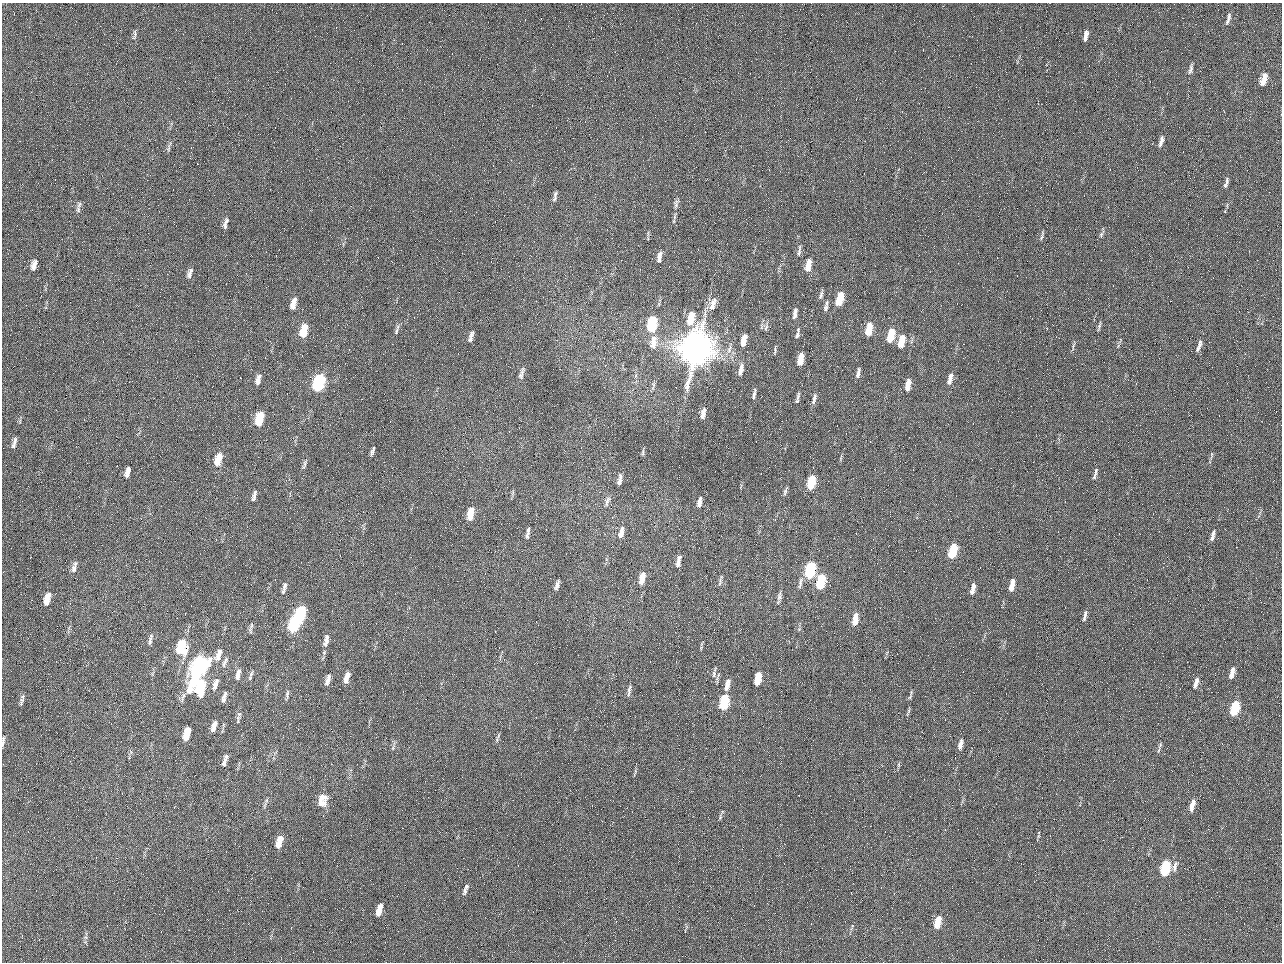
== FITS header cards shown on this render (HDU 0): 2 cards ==
NAXIS1  =                 1280 / length of data axis 1
NAXIS2  =                  960 / length of data axis 2

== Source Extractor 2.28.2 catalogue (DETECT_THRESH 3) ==
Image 1280 x 960 px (HDU 0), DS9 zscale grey, 1 PNG px = 1 image px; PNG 1284 x 964 px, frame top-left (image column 1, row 960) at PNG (2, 3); no overlay
Background 2560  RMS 180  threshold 553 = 3 sigma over >= 5 px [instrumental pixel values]
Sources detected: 152; all 152 listed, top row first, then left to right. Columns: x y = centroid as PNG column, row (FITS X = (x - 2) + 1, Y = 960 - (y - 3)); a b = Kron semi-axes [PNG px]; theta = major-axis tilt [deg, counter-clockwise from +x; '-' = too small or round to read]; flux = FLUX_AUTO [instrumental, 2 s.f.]
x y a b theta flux
1229 16 9 5 -87 3.1e+04
1227 21 12 5 75 3.6e+04
135 33 10 5 -78 3.0e+04
1086 35 11 4 77 6.5e+04
984 50 2 2 - 6.3e+04
1191 69 15 5 75 4.2e+04
1264 80 14 6 74 1.6e+05
1161 141 14 5 74 5.6e+04
168 149 8 3 71 2.5e+04
1227 181 12 4 86 4.1e+04
555 195 11 5 74 3.7e+04
79 205 11 6 62 4.4e+04
675 205 12 6 77 4.0e+04
226 223 16 5 75 5.5e+04
1101 234 8 5 65 2.6e+04
1041 237 11 4 71 2.6e+04
799 250 17 4 83 4.2e+04
659 257 13 5 82 6.1e+04
34 265 14 7 75 8.8e+04
808 265 13 5 79 1.6e+05
190 273 14 5 71 6.1e+04
821 295 11 4 73 3.1e+04
840 299 12 5 75 3.5e+05
293 304 13 6 75 1.1e+05
713 304 20 8 75 1.3e+05
825 308 10 6 71 3.8e+04
795 314 12 4 80 5.8e+04
691 318 14 6 76 3.0e+05
652 324 12 6 82 9.4e+05
1099 326 8 3 71 2.4e+04
766 327 9 5 63 2.9e+04
869 329 12 5 78 2.9e+05
397 330 15 4 78 3.6e+04
304 331 12 6 76 3.4e+05
797 335 10 5 77 3.6e+04
890 336 12 5 76 3.5e+05
471 337 13 5 75 6.0e+04
743 340 12 5 77 1.5e+05
901 341 13 5 76 2.5e+05
653 342 17 8 81 1.5e+05
1073 346 15 3 79 2.5e+04
1199 346 17 5 70 5.9e+04
696 349 22 17 73 1.2e+07
775 350 10 2 82 2.0e+04
800 359 11 5 79 2.0e+05
741 369 14 5 80 8.2e+04
522 373 16 5 74 4.9e+04
858 373 12 4 78 4.4e+04
258 379 11 5 74 6.9e+04
950 379 15 6 73 8.6e+04
319 383 12 6 73 1.9e+06
908 385 12 5 80 1.6e+05
754 394 13 4 79 3.6e+04
798 397 13 4 75 3.4e+04
814 399 15 5 74 5.1e+04
703 413 11 5 77 7.7e+04
259 419 11 6 77 4.5e+05
986 432 2 2 - 8.0e+03
14 443 14 5 74 5.2e+04
372 452 9 3 70 3.6e+04
643 452 9 3 82 1.9e+04
219 458 11 6 83 1.4e+05
218 462 10 8 -79 1.3e+05
305 464 13 4 69 3.2e+04
127 472 10 4 75 7.3e+04
1095 474 14 3 72 4.0e+04
620 479 13 4 77 6.1e+04
811 482 11 5 78 5.3e+05
785 491 11 4 71 3.2e+04
255 492 6 4 86 2.1e+04
254 498 11 5 77 3.9e+04
607 501 15 6 72 5.4e+04
699 502 11 4 79 7.4e+04
470 514 13 6 78 2.1e+05
528 531 10 4 85 3.2e+04
621 532 15 6 79 9.2e+04
621 535 7 5 -15 3.8e+04
527 536 6 4 -70 2.2e+04
1212 536 13 5 74 5.4e+04
953 549 8 5 81 4.0e+05
952 554 7 5 34 2.9e+05
678 561 13 5 78 7.8e+04
75 564 7 6 - 3.3e+04
74 568 11 7 68 5.4e+04
810 569 8 5 83 1.0e+06
809 573 7 5 -65 6.7e+05
642 578 13 5 76 1.8e+05
720 582 16 3 76 2.7e+04
821 582 12 5 78 7.4e+05
800 583 18 5 79 4.9e+04
1012 583 12 4 89 1.1e+05
557 585 9 4 74 5.4e+04
284 588 15 4 74 4.5e+04
1011 588 6 5 - 5.5e+04
973 589 14 5 76 8.3e+04
779 597 9 6 75 3.6e+04
47 599 14 6 73 1.5e+05
300 614 13 5 77 1.3e+06
1085 616 13 4 78 4.2e+04
855 619 13 5 79 1.6e+05
295 624 15 6 76 1.6e+06
250 629 8 5 70 2.8e+04
150 639 16 5 78 4.3e+04
326 640 16 6 77 8.0e+04
182 647 15 10 83 4.8e+05
218 655 17 7 69 9.8e+04
225 662 16 5 65 4.2e+04
199 667 23 8 67 3.3e+06
238 672 9 5 65 4.9e+04
714 673 16 5 78 4.2e+04
1232 673 13 5 73 9.9e+04
251 674 11 4 66 3.2e+04
238 677 8 6 -76 4.1e+04
347 677 13 5 74 1.0e+05
758 679 11 5 79 3.1e+05
328 680 14 5 75 7.0e+04
1196 683 15 5 73 7.0e+04
215 684 17 6 72 8.7e+04
727 685 13 5 77 9.8e+04
200 687 13 7 80 7.1e+05
629 690 15 4 79 4.3e+04
287 694 12 4 78 3.4e+04
224 697 16 5 76 5.5e+04
910 697 7 4 54 2.0e+04
21 702 13 5 74 4.1e+04
724 702 11 5 80 1.0e+06
1234 708 11 5 72 6.6e+05
908 712 11 3 70 2.2e+04
238 719 15 5 81 3.7e+04
214 726 12 5 73 9.0e+04
187 734 12 5 76 2.6e+05
497 738 15 3 70 2.6e+04
3 741 13 4 85 3.9e+04
960 744 15 6 77 7.6e+04
1160 745 8 5 63 2.8e+04
393 748 6 4 71 1.9e+04
226 758 9 6 72 4.5e+04
224 763 7 6 - 3.3e+04
899 765 8 5 -1 2.2e+04
322 800 17 12 80 1.7e+05
1193 803 8 5 88 5.9e+04
1191 808 8 5 -81 6.0e+04
720 817 6 5 - 2.0e+04
281 838 7 6 - 8.3e+04
279 844 10 6 -85 1.1e+05
1175 866 17 6 70 5.8e+04
1165 868 11 6 75 9.7e+05
466 887 8 5 48 2.8e+04
465 892 10 5 63 3.3e+04
379 910 11 4 75 1.6e+05
937 922 12 5 76 2.4e+05
85 937 6 5 - 2.4e+04
At the frame edge (FLAGS 8, measured only in part): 1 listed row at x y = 3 741